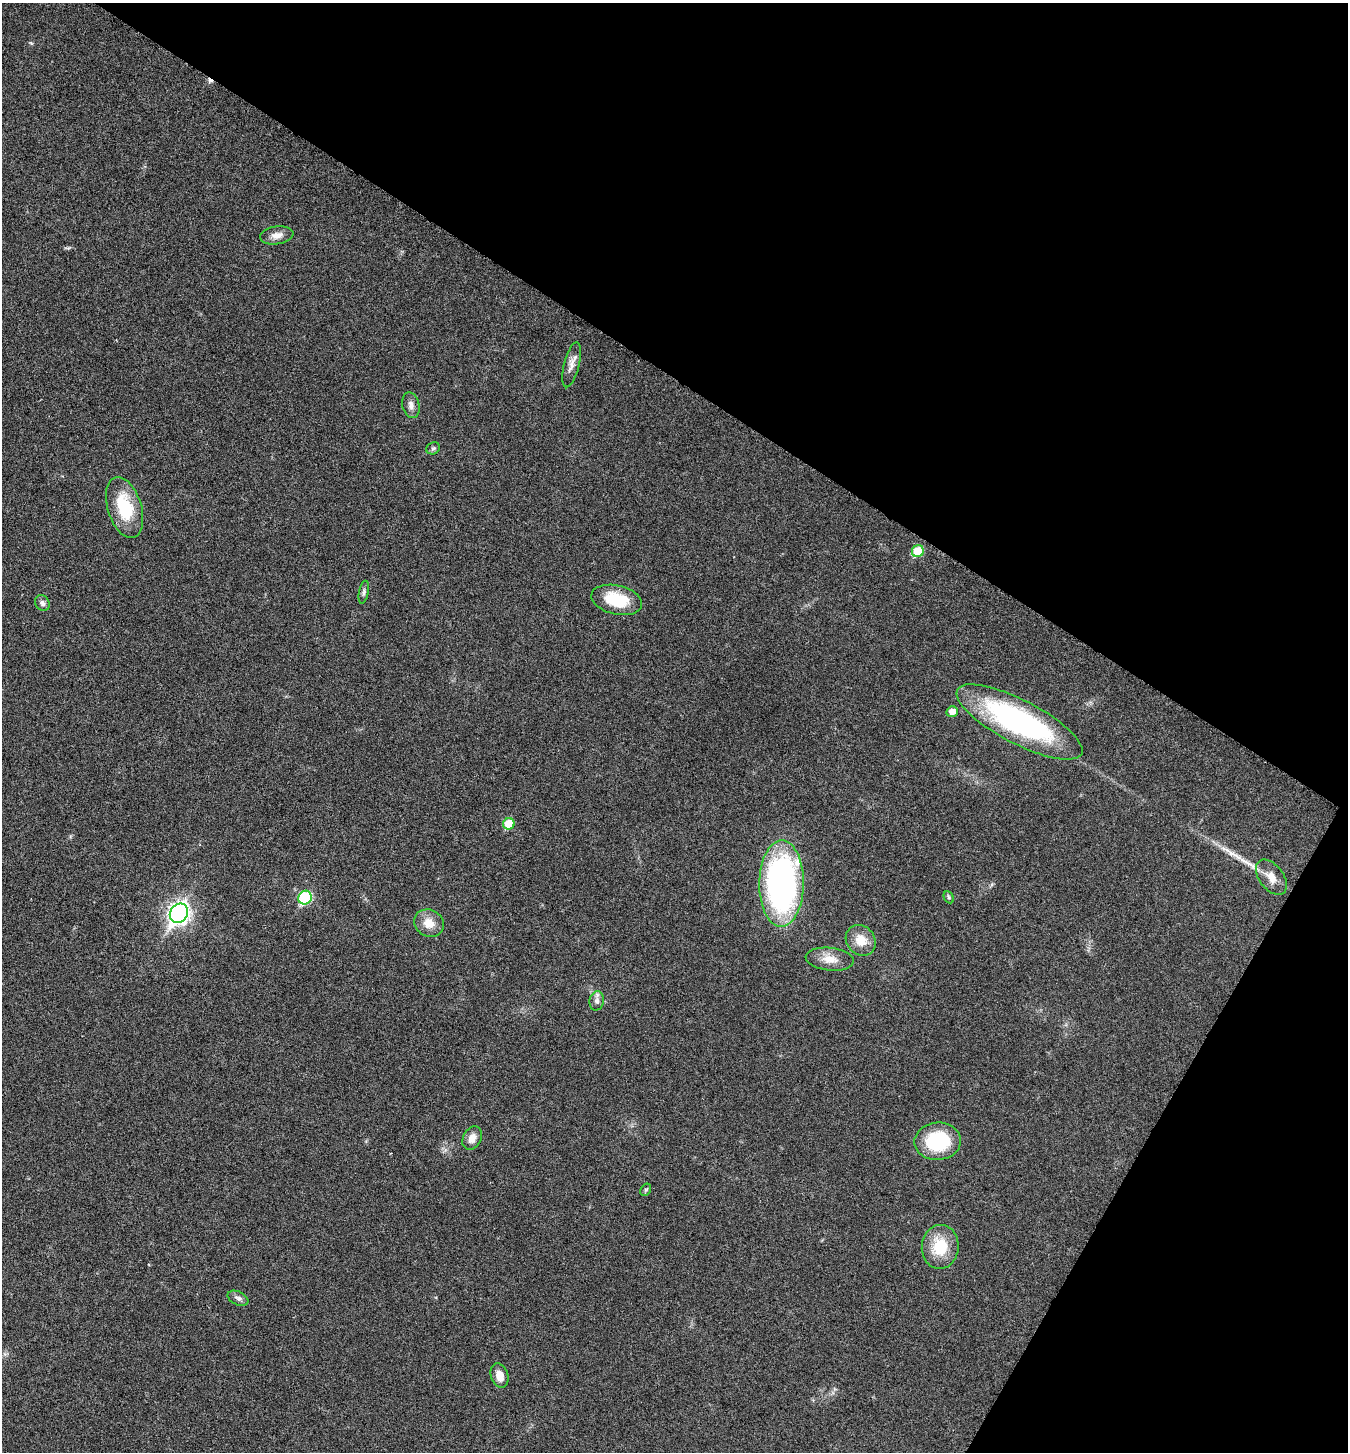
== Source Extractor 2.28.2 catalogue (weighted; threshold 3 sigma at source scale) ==
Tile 8 of 4 x 4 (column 4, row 2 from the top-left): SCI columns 4330-5675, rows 2908-4357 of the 5824 x 5817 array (HDU 1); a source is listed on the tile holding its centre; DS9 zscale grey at full resolution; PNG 1350 x 1454 px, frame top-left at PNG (2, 3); each listed source drawn as its Kron ellipse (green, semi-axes under 4 px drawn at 4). Shown black and unused: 32% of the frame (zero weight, under 3 of 6 exposures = <1% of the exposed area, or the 3 px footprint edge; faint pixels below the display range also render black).
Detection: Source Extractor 2.28.2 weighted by HDU 2 'WHT'; one run over the whole footprint, this tile lists its part. Background 0.0356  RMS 0.0039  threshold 0.0158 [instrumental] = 3 sigma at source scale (4.09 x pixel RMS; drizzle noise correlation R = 1.36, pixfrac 0.8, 0.05/0.05 arcsec/px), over >= 5 px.
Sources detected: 29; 1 cosmic-ray / hot-pixel residue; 1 long thin detection or spike segment (spike, bleed or trail) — neither listed nor drawn; the other 27 listed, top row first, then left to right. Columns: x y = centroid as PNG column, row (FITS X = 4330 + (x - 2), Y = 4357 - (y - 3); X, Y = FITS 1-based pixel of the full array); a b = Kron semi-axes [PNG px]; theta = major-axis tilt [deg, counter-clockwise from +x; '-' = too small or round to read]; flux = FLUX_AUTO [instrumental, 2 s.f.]
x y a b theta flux
277 235 17 9 8 3
572 365 23 7 76 2.8
411 405 13 8 -76 2
433 448 7 6 - 0.77
125 507 31 17 -72 17
918 551 6 5 - 13
364 592 12 4 79 0.96
617 600 26 14 -13 14
42 603 8 7 - 1.3
952 712 6 5 - 3.3
1019 722 70 21 -27 78
509 824 6 5 - 9.5
1271 877 20 12 -53 4.4
781 884 43 22 89 110
949 897 6 4 -62 0.6
305 898 7 6 - 28
179 913 10 8 57 190
429 923 15 13 -27 5
861 940 16 14 -49 5.9
830 959 24 11 -6 4.9
597 1001 9 7 79 1.6
472 1138 12 9 61 3.2
938 1141 23 18 4 22
646 1190 7 5 59 0.53
940 1247 22 18 86 12
238 1298 11 6 -25 1.3
500 1376 12 8 -71 3.5